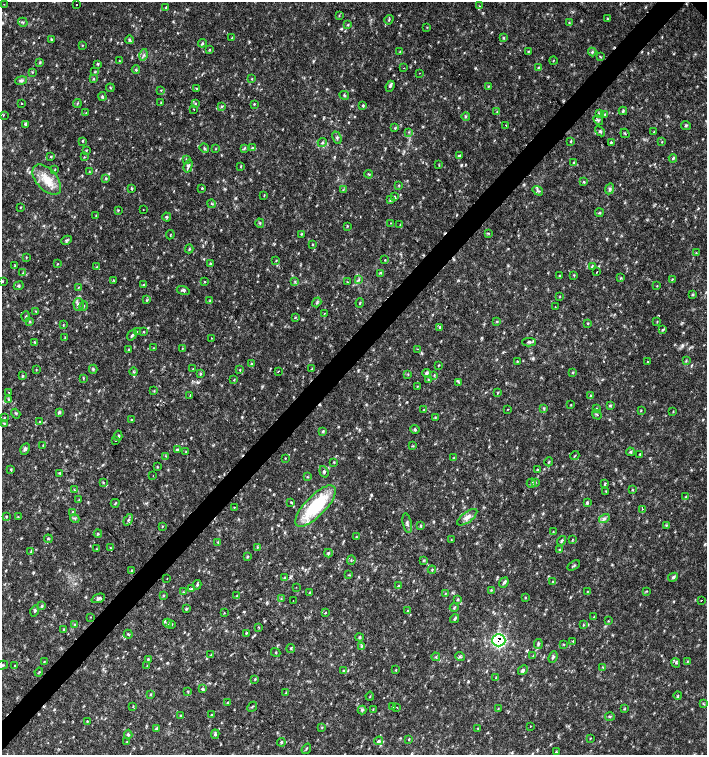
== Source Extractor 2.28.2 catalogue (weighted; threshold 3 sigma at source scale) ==
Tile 7 of 4 x 4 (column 3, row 2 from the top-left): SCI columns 3044-4453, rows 3013-4517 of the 6023 x 6029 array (HDU 1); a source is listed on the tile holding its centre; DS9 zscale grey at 2 x 2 block average (1 PNG px = mean of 2 x 2 image px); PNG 709 x 757 px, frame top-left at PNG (2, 2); each listed source drawn as its Kron ellipse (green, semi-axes under 4 px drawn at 4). Shown black and unused: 4% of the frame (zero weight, under 2 of 3 exposures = <1% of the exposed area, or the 3 px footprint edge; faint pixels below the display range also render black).
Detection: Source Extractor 2.28.2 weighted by HDU 2 'WHT'; one run over the whole footprint, this tile lists its part. Background 0.0332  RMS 0.0037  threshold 0.0166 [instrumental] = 3 sigma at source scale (4.5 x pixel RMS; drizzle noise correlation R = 1.50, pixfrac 1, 0.0396/0.0396 arcsec/px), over >= 5 px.
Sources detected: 406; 7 cosmic-ray / hot-pixel residue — neither listed nor drawn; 4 inside a brighter listed object's ellipse — not listed separately; the other 395 listed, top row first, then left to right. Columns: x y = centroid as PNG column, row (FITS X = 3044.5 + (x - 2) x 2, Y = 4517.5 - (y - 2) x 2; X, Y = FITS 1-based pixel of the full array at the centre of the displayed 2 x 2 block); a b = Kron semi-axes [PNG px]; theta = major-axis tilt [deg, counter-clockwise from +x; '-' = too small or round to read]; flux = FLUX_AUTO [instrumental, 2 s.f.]
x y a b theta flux
4 4 2 2 - 0.29
76 5 2 2 - 0.55
479 6 2 2 - 0.75
166 7 3 3 - 0.74
339 15 3 2 - 0.57
607 19 3 3 - 0.67
389 20 5 2 - 0.79
23 22 5 3 - 1.2
569 23 3 3 - 0.74
348 25 4 2 - 0.68
427 27 3 2 - 0.46
232 38 3 2 - 0.48
503 38 3 2 - 0.79
51 39 4 2 - 0.7
129 40 4 4 - 1.3
202 43 4 3 - 1.2
82 45 3 2 - 0.54
210 50 3 2 - 0.59
400 52 3 2 - 0.59
528 52 3 3 - 0.65
592 52 4 3 - 1.1
144 55 6 2 75 1.1
600 56 4 3 - 0.66
553 60 4 2 - 0.38
119 61 4 2 - 0.59
40 63 4 3 - 0.88
98 64 4 2 - 0.85
404 68 2 2 - 0.28
538 68 4 2 - 0.91
136 70 4 2 - 0.95
32 72 3 2 - 0.56
95 72 3 3 - 0.8
419 73 2 2 - 0.27
94 79 3 2 - 0.66
252 79 3 2 - 0.5
21 80 6 4 12 2
390 86 5 3 - 1.5
488 86 3 3 - 0.69
110 88 4 2 - 0.51
197 88 3 2 - 0.64
161 90 3 2 - 0.46
344 95 5 2 - 0.9
102 97 4 3 - 1.5
21 103 2 2 - 1.3
77 103 4 2 - 0.79
161 103 3 2 - 0.54
195 103 3 2 - 0.65
254 104 3 2 - 0.62
363 105 3 3 - 1.1
222 106 3 2 - 0.76
194 109 2 2 - 0.6
623 111 4 3 - 1.1
497 112 3 2 - 0.8
86 113 3 2 - 0.4
599 113 3 2 - 0.53
605 114 3 2 - 0.57
3 115 3 3 - 0.62
466 116 4 3 - 1.1
598 120 5 3 - 1.3
25 124 3 3 - 1.2
506 126 2 2 - 0.58
686 126 5 3 - 1.2
395 128 4 3 - 0.87
600 131 6 3 -42 1.2
409 132 3 2 - 0.6
654 132 3 3 - 0.61
625 133 5 2 - 0.61
337 138 6 3 -67 1.6
82 141 4 3 - 0.75
571 141 4 2 - 0.7
322 142 4 3 - 1.1
611 142 3 2 - 0.75
662 142 3 2 - 0.49
204 148 5 3 - 1.2
245 148 4 3 - 0.97
253 148 4 3 - 1.5
216 149 3 2 - 0.46
86 150 3 2 - 0.72
459 156 3 2 - 4.8
51 157 3 3 - 0.67
84 157 3 2 - 0.54
673 158 4 3 - 1.2
186 159 4 2 - 0.58
573 163 4 4 - 1.1
439 165 3 2 - 0.54
188 166 7 4 73 1.9
241 167 4 2 - 0.52
55 169 3 2 - 0.56
89 171 3 2 - 0.56
369 174 4 2 - 0.8
106 178 3 3 - 0.9
47 180 18 10 -48 16
584 182 3 2 - 0.86
399 185 3 2 - 0.59
202 188 2 2 - 1.4
131 189 4 3 - 0.89
610 189 6 4 65 2
343 190 3 2 - 0.61
538 191 5 3 - 1.6
264 196 4 2 - 0.47
394 196 2 2 - 1.1
390 200 4 3 - 0.92
212 204 4 2 - 0.61
20 207 3 2 - 0.54
143 209 2 2 - 0.47
118 210 3 2 - 0.64
599 213 4 3 - 1.4
96 216 3 2 - 0.47
167 217 4 3 - 1.1
260 223 4 2 - 0.91
391 223 3 2 - 0.4
400 225 3 2 - 0.56
347 226 4 2 - 0.53
488 233 3 2 - 0.63
301 234 3 3 - 0.63
170 235 5 2 - 0.41
66 240 5 3 - 1.4
312 244 3 2 - 0.64
189 249 4 2 - 0.8
696 253 3 2 - 0.51
26 257 2 2 - 0.49
276 260 3 2 - 0.57
385 260 2 2 - 0.51
57 264 3 2 - 0.48
210 264 3 3 - 1.2
15 266 3 2 - 0.45
592 266 3 2 - 0.72
97 267 2 2 - 0.51
597 272 2 2 - 1.7
23 273 3 2 - 0.66
380 273 4 2 - 0.73
574 275 3 2 - 0.62
560 276 3 3 - 0.82
621 278 4 2 - 0.67
672 279 3 2 - 0.54
114 280 3 2 - 0.58
358 280 4 3 - 1.1
3 281 3 2 - 0.6
205 282 2 2 - 0.55
295 282 3 2 - 0.77
347 282 3 2 - 0.53
143 285 4 3 - 1.1
19 286 5 4 - 1.3
657 286 3 2 - 0.45
79 287 3 3 - 0.72
183 290 6 3 -17 2
692 294 4 3 - 0.9
560 296 3 2 - 0.46
147 300 3 2 - 0.7
209 300 3 2 - 0.7
317 302 5 2 - 1.3
360 303 4 2 - 0.83
79 304 6 5 - 2.9
84 306 5 2 - 0.67
555 306 2 2 - 0.44
35 311 3 2 - 0.51
324 313 3 2 - 0.53
26 316 5 2 - 0.61
295 317 4 2 - 0.6
30 321 3 2 - 0.73
497 322 3 2 - 0.66
657 322 3 2 - 0.5
588 324 3 2 - 0.65
63 325 4 2 - 0.69
440 327 3 3 - 1.1
662 330 3 2 - 0.68
137 331 2 2 - 0.43
143 332 3 3 - 0.66
132 335 5 3 - 1.2
65 337 3 2 - 0.59
211 338 3 2 - 0.38
35 342 4 2 - 0.74
529 342 7 3 -1 1.7
153 348 3 2 - 0.64
182 349 3 2 - 0.56
417 349 2 2 - 0.54
129 350 3 2 - 0.7
517 361 3 2 - 0.7
686 361 4 2 - 0.81
647 362 2 2 - 0.74
251 364 4 3 - 1.1
438 365 4 2 - 0.65
36 369 3 2 - 0.42
93 369 4 3 - 1.1
193 369 3 2 - 0.51
312 369 3 3 - 0.87
240 370 3 2 - 0.53
134 372 4 2 - 0.72
278 372 2 2 - 1.8
572 372 3 2 - 0.61
426 373 4 4 - 1.6
200 374 4 3 - 0.95
408 374 3 2 - 0.67
434 375 3 2 - 0.68
22 376 3 3 - 1.1
83 378 3 2 - 0.82
234 380 3 2 - 0.55
428 380 3 2 - 0.62
459 382 4 3 - 0.86
417 386 3 2 - 0.45
154 391 3 2 - 0.56
9 392 2 2 - 0.38
498 393 4 2 - 0.64
190 396 3 2 - 0.36
591 396 4 2 - 0.82
9 399 3 3 - 0.87
571 405 3 2 - 0.51
611 405 3 2 - 0.74
508 409 3 2 - 0.43
544 409 4 2 - 0.84
596 409 3 2 - 0.61
424 410 3 2 - 0.48
641 410 3 2 - 0.52
59 412 4 3 - 1.4
673 412 3 2 - 0.47
16 414 5 2 - 0.78
597 415 5 2 - 0.73
4 417 3 2 - 0.56
435 417 3 2 - 0.66
132 420 3 3 - 1
40 422 2 2 - 1.5
4 423 3 2 - 0.64
415 429 5 3 - 1.3
322 431 4 3 - 0.95
118 436 5 2 - 0.9
116 441 2 2 - 1.2
43 445 3 2 - 0.49
413 446 3 2 - 0.72
25 449 6 4 62 2.1
177 450 4 3 - 1.3
186 452 3 2 - 0.37
630 452 4 3 - 1.2
640 454 4 2 - 0.72
165 456 3 2 - 0.59
575 456 5 2 - 0.66
285 458 2 2 - 0.53
454 458 3 2 - 0.7
334 462 3 3 - 0.63
549 462 4 2 - 0.74
157 467 3 2 - 0.57
11 469 3 3 - 0.79
537 469 4 2 - 0.61
324 472 6 3 -70 1.4
60 473 3 3 - 0.87
153 476 2 2 - 0.71
307 477 3 2 - 0.62
103 482 3 2 - 0.67
535 482 3 2 - 0.64
531 483 5 2 - 0.99
605 484 4 2 - 0.84
74 490 4 2 - 0.65
633 490 3 3 - 0.68
606 491 3 2 - 0.58
686 497 3 2 - 0.67
79 499 4 2 - 0.47
291 502 3 2 - 0.92
115 503 4 2 - 0.78
587 503 4 3 - 1.2
315 506 27 10 46 62
234 507 2 2 - 0.46
642 509 2 2 - 0.48
72 512 4 3 - 0.79
6 516 3 2 - 0.67
18 517 3 3 - 0.64
467 517 12 5 37 5.5
75 518 5 3 - 1.2
604 519 6 4 33 2.1
128 520 6 3 57 1.4
407 523 10 3 -78 2.1
666 525 3 3 - 0.77
421 526 4 2 - 0.98
162 527 3 2 - 0.45
553 532 3 2 - 0.56
98 534 4 2 - 0.71
357 537 3 3 - 0.65
48 539 4 3 - 0.89
451 540 3 2 - 0.45
572 540 4 2 - 0.55
562 541 5 3 - 1.4
218 542 3 3 - 0.59
257 547 3 2 - 0.63
110 548 3 2 - 0.62
96 549 3 3 - 0.71
560 549 4 2 - 0.66
31 552 4 2 - 0.75
328 553 4 3 - 0.97
247 557 3 3 - 0.81
351 560 4 2 - 0.47
424 560 3 3 - 0.78
574 565 7 2 30 0.79
132 570 3 2 - 1
432 570 4 2 - 0.71
349 575 4 2 - 0.55
673 577 5 4 - 1.8
285 578 3 2 - 0.59
167 579 2 2 - 0.26
553 582 3 3 - 1.1
504 583 5 3 - 1.4
197 585 5 3 - 1.1
399 586 3 3 - 1.2
296 587 2 2 - 0.27
191 589 3 2 - 1
491 590 4 2 - 0.73
646 591 3 2 - 0.58
183 592 4 3 - 0.83
587 592 3 2 - 0.57
310 593 4 3 - 0.65
445 594 3 2 - 0.53
163 596 4 2 - 0.62
237 596 3 2 - 0.53
525 597 3 2 - 0.58
98 598 7 3 22 2.1
281 599 3 2 - 0.67
458 599 3 3 - 1
701 600 2 2 - 0.59
293 601 2 2 - 1.1
42 606 4 3 - 1.1
454 608 4 3 - 1
187 609 3 2 - 0.83
35 611 5 3 - 1.2
408 611 3 2 - 0.77
224 613 3 2 - 0.46
325 613 2 2 - 1.5
90 617 3 2 - 0.36
594 617 3 3 - 0.66
455 619 5 3 - 1.6
608 621 3 2 - 0.64
167 623 5 3 - 1.5
74 624 3 2 - 0.64
172 624 3 3 - 0.67
583 625 3 2 - 0.58
259 627 3 2 - 0.59
64 629 3 3 - 0.72
246 633 3 2 - 0.68
128 634 4 3 - 0.93
359 637 4 3 - 1
499 640 6 6 - 84
573 641 2 2 - 1.5
538 644 5 3 - 1.4
563 644 3 2 - 0.58
362 646 4 3 - 1
291 649 4 3 - 0.9
276 653 5 2 - 0.58
211 655 3 2 - 0.54
533 656 3 2 - 0.47
436 657 4 2 - 0.8
460 657 5 3 - 1.1
553 657 6 3 69 1.4
148 659 3 3 - 0.77
687 661 3 2 - 0.69
44 662 4 2 - 0.56
676 663 5 3 - 1.3
2 665 6 2 16 0.89
15 665 2 2 - 1.4
147 666 4 2 - 0.55
603 667 3 2 - 0.52
396 670 3 2 - 0.55
523 670 5 3 - 1.4
344 671 4 3 - 0.89
39 672 4 2 - 0.71
496 678 4 2 - 0.46
255 679 4 2 - 0.76
202 689 4 3 - 1.1
188 692 3 3 - 0.74
286 693 4 2 - 0.84
150 695 4 2 - 0.62
678 695 4 3 - 0.92
370 696 4 2 - 0.51
228 703 4 2 - 0.68
704 704 4 2 - 0.78
133 706 3 2 - 0.43
393 706 3 2 - 0.7
252 707 5 2 - 1
397 707 2 2 - 0.63
625 708 4 2 - 0.57
373 709 4 2 - 0.46
498 709 3 2 - 0.55
362 710 4 2 - 0.86
212 715 3 3 - 0.76
181 716 3 3 - 0.77
610 716 5 2 - 0.93
87 721 3 2 - 0.65
530 726 2 2 - 0.48
322 727 3 2 - 0.62
478 728 3 2 - 0.46
156 729 4 3 - 1.2
215 734 5 3 - 1.5
128 735 5 3 - 1.3
590 738 3 2 - 0.43
408 740 3 2 - 0.65
379 741 4 3 - 1.4
127 742 3 2 - 0.59
281 742 4 3 - 1.1
306 749 5 2 - 0.81
556 752 4 3 - 1
Overlapping masked pixels (flux is a lower limit): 1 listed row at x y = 499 640
Isophote crosses this tile's border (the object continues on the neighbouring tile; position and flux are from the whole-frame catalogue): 1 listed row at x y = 2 665
Diffuse or blended objects may show on this block-average render without a row.